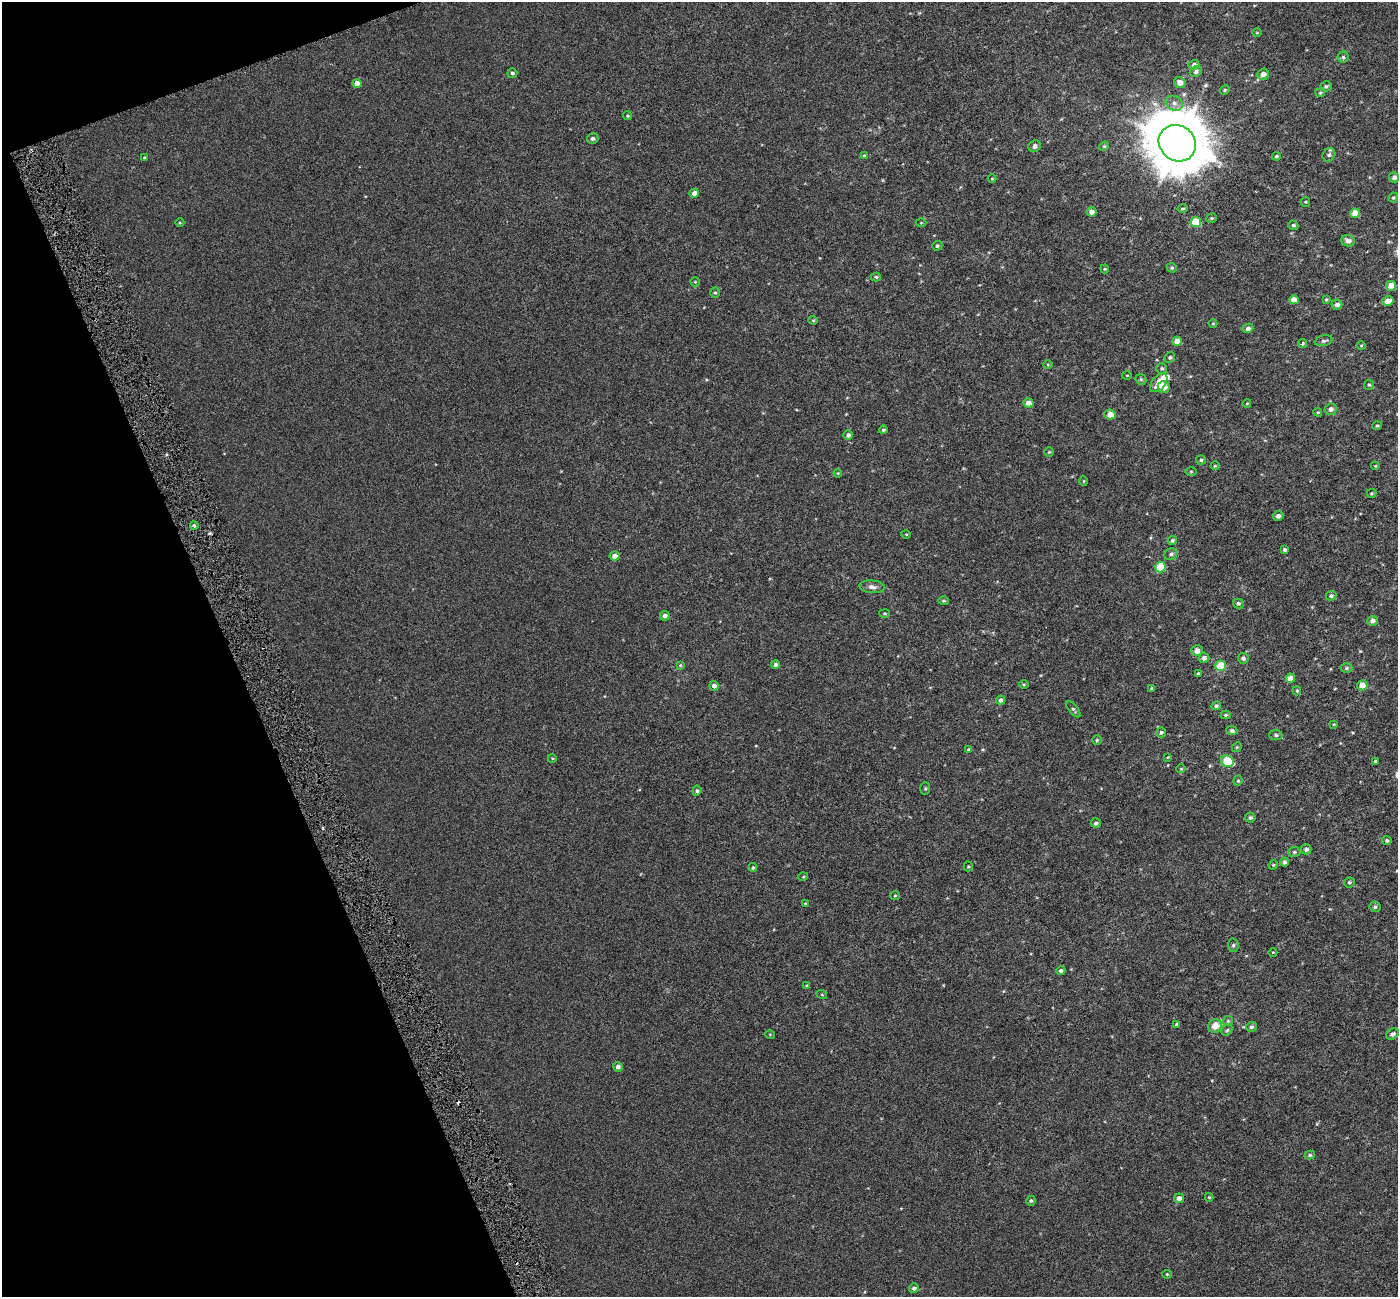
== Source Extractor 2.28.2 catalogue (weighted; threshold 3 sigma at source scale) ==
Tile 5 of 4 x 4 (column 1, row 2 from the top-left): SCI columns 4-1399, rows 2732-4026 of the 5589 x 5407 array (HDU 1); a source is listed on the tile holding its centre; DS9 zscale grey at full resolution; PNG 1400 x 1299 px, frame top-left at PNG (2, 2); each listed source drawn as its Kron ellipse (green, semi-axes under 4 px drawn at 4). Shown black and unused: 18% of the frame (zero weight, under 3 of 6 exposures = <1% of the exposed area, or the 3 px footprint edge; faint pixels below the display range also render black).
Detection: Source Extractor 2.28.2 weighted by HDU 2 'WHT'; one run over the whole footprint, this tile lists its part. Background 6.72e-04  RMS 0.0026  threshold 0.0105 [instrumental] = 3 sigma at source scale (4.09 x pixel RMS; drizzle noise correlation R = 1.36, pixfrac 0.8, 0.0396/0.0396 arcsec/px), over >= 5 px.
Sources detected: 162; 2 cosmic-ray / hot-pixel residue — neither listed nor drawn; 2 inside a brighter listed object's ellipse — not listed separately; the other 158 listed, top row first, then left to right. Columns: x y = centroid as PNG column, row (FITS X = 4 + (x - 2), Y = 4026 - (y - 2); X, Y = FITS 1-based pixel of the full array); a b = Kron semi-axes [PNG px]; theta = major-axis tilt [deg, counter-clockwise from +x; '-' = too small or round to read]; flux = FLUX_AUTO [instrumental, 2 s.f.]
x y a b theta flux
1257 33 5 3 - 0.19
1343 57 5 5 - 0.45
1194 65 5 4 - 0.64
1196 72 6 5 - 0.63
512 73 5 5 - 0.43
1263 74 6 5 - 1.4
1180 83 6 5 - 1.8
357 84 4 4 - 2
1326 86 6 5 - 0.47
1225 90 5 4 - 0.3
1320 93 5 4 - 0.27
1174 103 9 7 -27 1.1
627 116 5 4 - 0.23
593 139 6 5 - 0.5
1177 143 19 17 -40 1200
1035 146 6 5 - 0.78
1104 146 5 4 - 0.29
864 155 4 3 - 0.26
1329 155 7 6 - 0.57
1276 156 4 3 - 0.34
145 158 3 3 - 0.34
1394 177 5 5 - 0.78
992 179 4 3 - 0.19
694 193 4 4 - 1.4
1393 198 5 4 - 0.33
1305 202 5 4 - 0.26
1183 209 5 4 - 0.33
1092 212 5 4 - 1.2
1355 213 5 4 - 3.5
1211 218 5 4 - 0.33
1196 222 5 5 - 8
180 223 4 3 - 0.19
921 223 5 3 - 0.19
1293 225 5 4 - 0.37
1348 241 7 5 -20 1.1
937 246 5 4 - 0.36
1172 268 5 4 - 0.38
1105 269 4 4 - 0.21
876 277 5 4 - 0.33
695 282 5 4 - 0.26
1391 286 5 4 - 2.6
715 293 5 4 - 0.31
1326 299 4 3 - 0.28
1294 300 5 4 - 2.2
1388 301 5 5 - 1.9
1337 305 5 5 - 0.87
813 320 4 4 - 0.25
1213 324 4 3 - 0.18
1248 328 5 4 - 0.86
1177 341 4 4 - 2.7
1324 341 9 5 13 0.55
1302 343 4 3 - 0.55
1361 345 5 3 - 0.21
1170 357 5 5 - 0.41
1048 365 5 3 - 0.22
1162 368 5 5 - 0.4
1127 375 5 3 - 0.21
1141 379 6 5 - 0.39
1159 383 11 6 50 2.5
1369 385 5 5 - 0.31
1164 387 6 6 - 2.2
1028 403 5 4 - 1.6
1247 403 4 3 - 0.15
1331 409 6 5 - 0.91
1318 412 4 4 - 0.24
1110 414 6 5 - 2.2
1377 426 5 4 - 0.31
883 430 4 4 - 0.38
848 435 5 5 - 0.71
1049 452 4 4 - 0.24
1201 460 5 4 - 0.42
1215 466 4 4 - 0.23
1375 466 4 3 - 0.18
1191 472 5 3 - 0.23
838 473 4 3 - 0.2
1084 481 5 3 - 0.19
1371 493 5 3 - 0.27
1278 516 5 4 - 0.82
194 526 4 3 - 0.39
906 534 5 3 - 0.19
1172 540 5 4 - 0.42
1284 550 4 3 - 0.39
1171 554 7 5 24 0.57
614 556 5 4 - 1.5
1160 567 5 5 - 8.3
872 587 13 6 -5 1
1331 596 5 5 - 0.53
943 601 5 4 - 0.31
1238 603 5 5 - 0.47
885 613 5 4 - 0.26
665 616 5 5 - 0.76
1372 621 5 5 - 0.84
1197 651 5 5 - 1.7
1204 658 5 5 - 0.85
1243 658 5 5 - 0.69
776 664 4 4 - 0.68
680 665 4 3 - 0.24
1221 666 5 5 - 7.2
1346 668 6 4 1 0.38
1198 674 4 3 - 0.27
1290 678 4 4 - 1.9
1024 685 5 3 - 0.21
1362 685 5 5 - 2.1
714 686 5 5 - 1
1152 688 4 3 - 0.34
1297 691 4 3 - 0.28
1001 700 4 4 - 0.65
1216 706 5 4 - 0.44
1073 709 9 4 -49 0.47
1226 715 5 4 - 0.35
1334 724 4 3 - 0.16
1232 731 5 4 - 0.57
1161 732 5 4 - 0.42
1276 735 6 5 - 0.48
1097 740 4 4 - 0.34
1237 747 5 4 - 0.29
968 749 4 4 - 0.23
1168 757 4 2 - 0.15
552 758 4 3 - 0.17
1227 761 6 5 - 11
1375 761 3 3 - 0.23
1181 769 4 4 - 0.23
1238 781 5 4 - 0.27
925 789 6 5 - 0.32
697 791 5 4 - 0.45
1250 818 5 5 - 0.48
1096 823 5 4 - 0.62
1387 840 4 4 - 0.4
1306 849 5 5 - 0.77
1294 852 6 5 - 0.43
1284 862 4 4 - 0.57
1273 865 5 4 - 0.23
968 866 5 4 - 0.27
753 868 4 4 - 0.33
803 877 5 3 - 0.2
1349 882 5 5 - 0.35
895 895 5 4 - 0.25
805 903 3 2 - 0.16
1375 907 5 5 - 0.4
1233 945 7 5 -80 0.47
1273 952 4 3 - 0.17
1061 971 5 4 - 0.47
807 985 4 3 - 0.18
822 995 5 3 - 0.21
1228 1021 5 5 - 0.27
1177 1024 4 4 - 0.42
1215 1026 7 6 - 2.8
1251 1027 5 5 - 0.55
1227 1030 6 5 - 0.35
1393 1034 7 5 28 0.65
770 1035 5 3 - 0.18
618 1067 5 5 - 0.93
1310 1155 5 4 - 0.37
1209 1197 4 4 - 0.21
1179 1198 5 5 - 0.98
1031 1201 5 4 - 0.35
1167 1274 4 4 - 0.23
914 1288 5 4 - 0.62
Isophote crosses this tile's border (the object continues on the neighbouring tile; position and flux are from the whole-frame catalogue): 1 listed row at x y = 1388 301